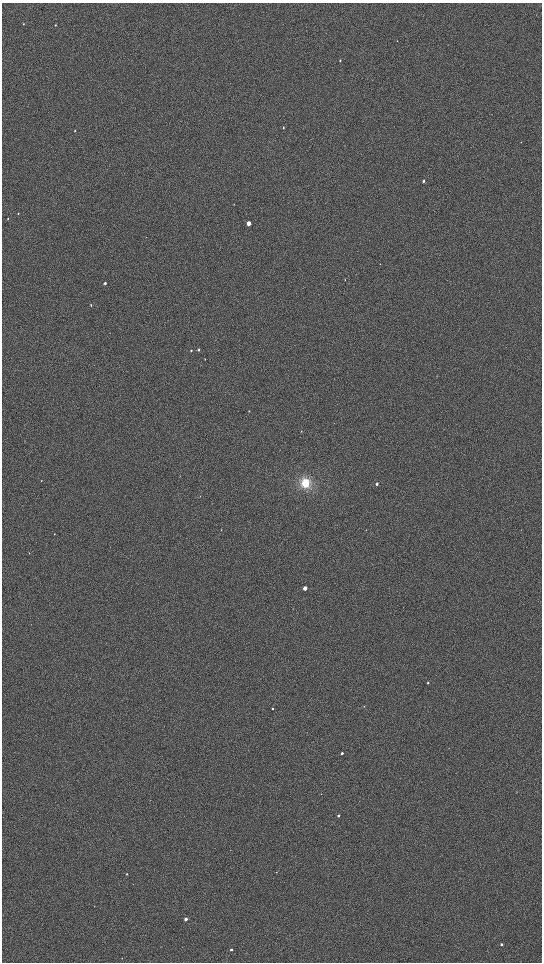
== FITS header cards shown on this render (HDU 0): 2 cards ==
NAXIS1  =                 1080 / length of data axis 1
NAXIS2  =                 1920 / length of data axis 2

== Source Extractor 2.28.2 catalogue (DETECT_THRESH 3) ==
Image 1080 x 1920 px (HDU 0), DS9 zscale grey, zoomed out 1/2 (1 PNG px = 2 x 2 image px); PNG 544 x 964 px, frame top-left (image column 1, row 1919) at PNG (2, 3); no overlay
Background 897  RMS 120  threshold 364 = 3 sigma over >= 5 px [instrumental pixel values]
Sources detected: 30; all 30 listed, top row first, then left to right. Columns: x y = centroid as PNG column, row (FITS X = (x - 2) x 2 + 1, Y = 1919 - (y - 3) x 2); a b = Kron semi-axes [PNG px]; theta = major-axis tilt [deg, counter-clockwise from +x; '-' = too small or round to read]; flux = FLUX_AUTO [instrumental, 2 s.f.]
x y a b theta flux
23 24 2 2 - 10000
55 25 3 2 - 16000
340 60 3 2 - 17000
283 127 3 2 - 13000
75 130 3 2 - 13000
423 181 3 2 - 30000
18 213 3 2 - 7400
8 219 2 2 - 8400
249 223 3 3 - 190000
345 280 3 2 - 9200
105 283 3 2 - 34000
91 305 3 2 - 13000
198 350 3 3 - 28000
191 351 3 2 - 17000
249 411 2 2 - 7700
301 431 3 2 - 7500
41 481 3 2 - 7800
305 483 12 11 - 420000
377 484 3 3 - 44000
305 588 3 3 - 180000
428 683 3 2 - 20000
364 706 2 2 - 9800
273 709 2 2 - 19000
342 753 2 2 - 51000
338 815 2 2 - 42000
276 872 3 2 - 7800
127 874 2 2 - 20000
186 919 2 2 - 110000
501 944 2 2 - 42000
231 950 2 2 - 61000